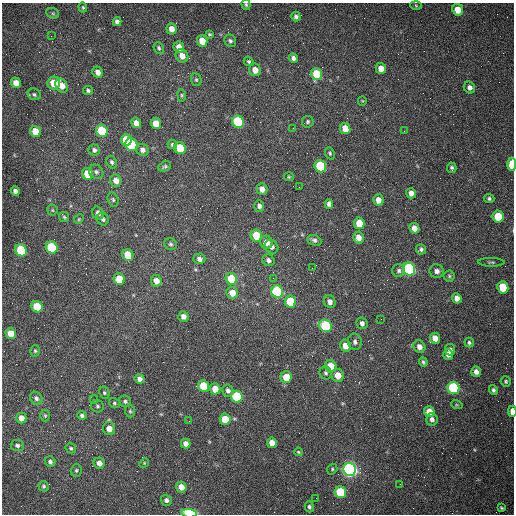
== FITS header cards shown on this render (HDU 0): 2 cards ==
NAXIS1  =                  512 /fastest changing axis
NAXIS2  =                  512 /next to fastest changing axis

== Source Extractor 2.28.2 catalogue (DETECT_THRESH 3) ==
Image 512 x 512 px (HDU 0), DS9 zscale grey, 1 PNG px = 1 image px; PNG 516 x 516 px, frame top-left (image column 1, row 512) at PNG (2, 3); each listed source drawn as its Kron ellipse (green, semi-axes under 4 px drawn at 4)
Background 1480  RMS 22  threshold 66.5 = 3 sigma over >= 5 px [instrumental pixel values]
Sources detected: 165; all 165 listed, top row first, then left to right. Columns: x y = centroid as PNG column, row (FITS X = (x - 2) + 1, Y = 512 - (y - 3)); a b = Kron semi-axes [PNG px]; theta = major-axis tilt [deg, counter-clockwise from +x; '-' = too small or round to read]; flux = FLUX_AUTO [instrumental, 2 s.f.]
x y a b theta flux
246 5 5 4 - 2300
416 6 6 4 -3 1600
83 7 5 4 - 2000
458 10 6 5 - 18000
53 13 6 5 - 2400
296 16 5 4 - 3900
117 22 4 4 - 4700
172 29 6 5 - 11000
209 34 4 3 - 1800
51 36 3 2 - 1300
202 41 6 5 - 22000
230 41 6 5 - 3600
179 47 6 5 - 14000
159 48 6 5 - 2800
182 56 7 6 - 11000
293 58 5 4 - 5000
248 61 5 4 - 2300
381 68 5 5 - 12000
255 70 6 6 - 13000
98 72 6 5 - 8600
316 74 6 5 - 40000
196 80 6 5 - 2500
16 83 5 5 - 14000
54 83 6 6 - 36000
62 86 7 5 -62 15000
469 87 6 5 - 6100
88 90 5 4 - 3000
34 94 7 5 -29 3200
182 95 6 4 -83 2100
362 101 5 4 - 1500
238 122 6 6 - 150000
308 122 6 6 - 2800
136 123 5 4 - 11000
156 123 6 5 - 22000
293 128 2 2 - 890
345 128 6 5 - 20000
35 131 6 5 - 32000
102 131 6 5 - 66000
404 131 2 2 - 680
126 140 6 5 - 45000
172 144 5 4 - 2800
131 145 6 5 - 110000
180 148 6 5 - 50000
94 150 5 5 - 4000
142 150 6 6 - 6200
330 153 6 4 -70 2400
112 162 6 5 - 3300
512 164 7 4 89 45000
165 166 7 4 24 2800
320 166 6 5 - 110000
452 168 5 4 - 2800
96 172 7 6 - 3700
88 174 6 5 - 32000
289 177 5 4 - 1700
116 180 6 5 - 9600
299 187 2 2 - 970
262 189 6 5 - 8600
15 191 5 4 - 5100
411 193 5 5 - 8800
489 198 5 4 - 3100
113 200 7 5 -73 2800
378 200 6 5 - 11000
329 204 5 4 - 5100
259 206 6 5 - 4900
52 210 5 5 - 2200
98 213 6 5 - 6100
64 217 5 5 - 2200
498 217 6 5 - 38000
79 219 5 4 - 1800
103 219 6 5 - 3600
359 223 6 5 - 25000
414 228 5 5 - 11000
256 236 6 5 - 43000
358 238 6 5 - 12000
314 240 7 5 -23 4300
266 242 6 6 - 12000
171 244 6 6 - 3200
52 247 6 5 - 100000
271 247 7 6 - 6000
421 249 5 5 - 3300
21 250 6 5 - 86000
128 255 6 5 - 36000
199 259 6 5 - 5400
268 260 6 5 - 4700
491 262 13 3 -1 2700
312 268 2 2 - 650
409 269 6 6 - 280000
399 271 6 6 - 4000
437 271 7 6 - 6600
449 276 5 5 - 2500
273 278 2 2 - 740
119 279 6 5 - 32000
231 279 6 5 - 41000
156 281 6 5 - 11000
503 287 6 5 - 43000
277 292 6 6 - 200000
232 293 6 5 - 16000
457 298 5 4 - 8500
290 302 6 5 - 50000
330 302 6 5 - 6900
37 307 6 5 - 53000
183 316 5 5 - 7500
381 319 2 2 - 860
362 323 6 5 - 4500
326 326 6 6 - 110000
11 333 5 5 - 17000
435 338 5 5 - 11000
355 342 8 7 - 4900
469 342 5 4 - 2500
345 346 6 5 - 15000
419 347 6 5 - 8500
450 350 6 5 - 4800
35 351 5 5 - 2300
448 354 5 5 - 7100
423 362 5 3 - 2500
331 366 6 6 - 26000
476 372 5 4 - 6800
326 373 6 6 - 3400
338 375 6 6 - 17000
286 377 6 5 - 21000
139 379 5 4 - 6300
506 381 5 5 - 2500
203 386 6 5 - 50000
453 388 6 6 - 170000
215 389 5 5 - 17000
493 390 5 4 - 3200
228 391 6 5 - 4800
104 392 6 5 - 2300
237 397 6 5 - 99000
36 398 7 5 -48 4300
94 399 4 4 - 1600
125 401 6 5 - 3200
114 403 5 5 - 2300
457 405 6 3 -18 1500
97 406 6 6 - 3000
130 411 6 5 - 2300
512 411 6 3 -89 21000
429 412 5 5 - 20000
82 415 5 4 - 3500
45 416 6 5 - 2400
21 418 5 5 - 10000
225 419 5 5 - 28000
432 419 6 5 - 4800
189 421 2 2 - 680
109 429 6 6 - 13000
272 443 5 5 - 13000
186 444 5 4 - 8200
17 445 6 5 - 3500
71 448 5 5 - 2400
298 452 4 3 - 1600
50 462 5 5 - 4100
99 463 6 5 - 8500
144 463 5 4 - 1600
332 469 5 4 - 2300
350 469 6 6 - 720000
76 470 6 5 - 2800
400 484 2 2 - 730
43 486 5 5 - 2600
181 487 5 5 - 13000
340 492 6 5 - 91000
316 498 2 2 - 3500
166 500 5 5 - 4400
309 507 5 4 - 3100
501 508 3 3 - 1800
189 513 7 4 -5 110000
At the frame edge (FLAGS 8, measured only in part): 4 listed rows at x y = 246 5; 512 164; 512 411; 189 513